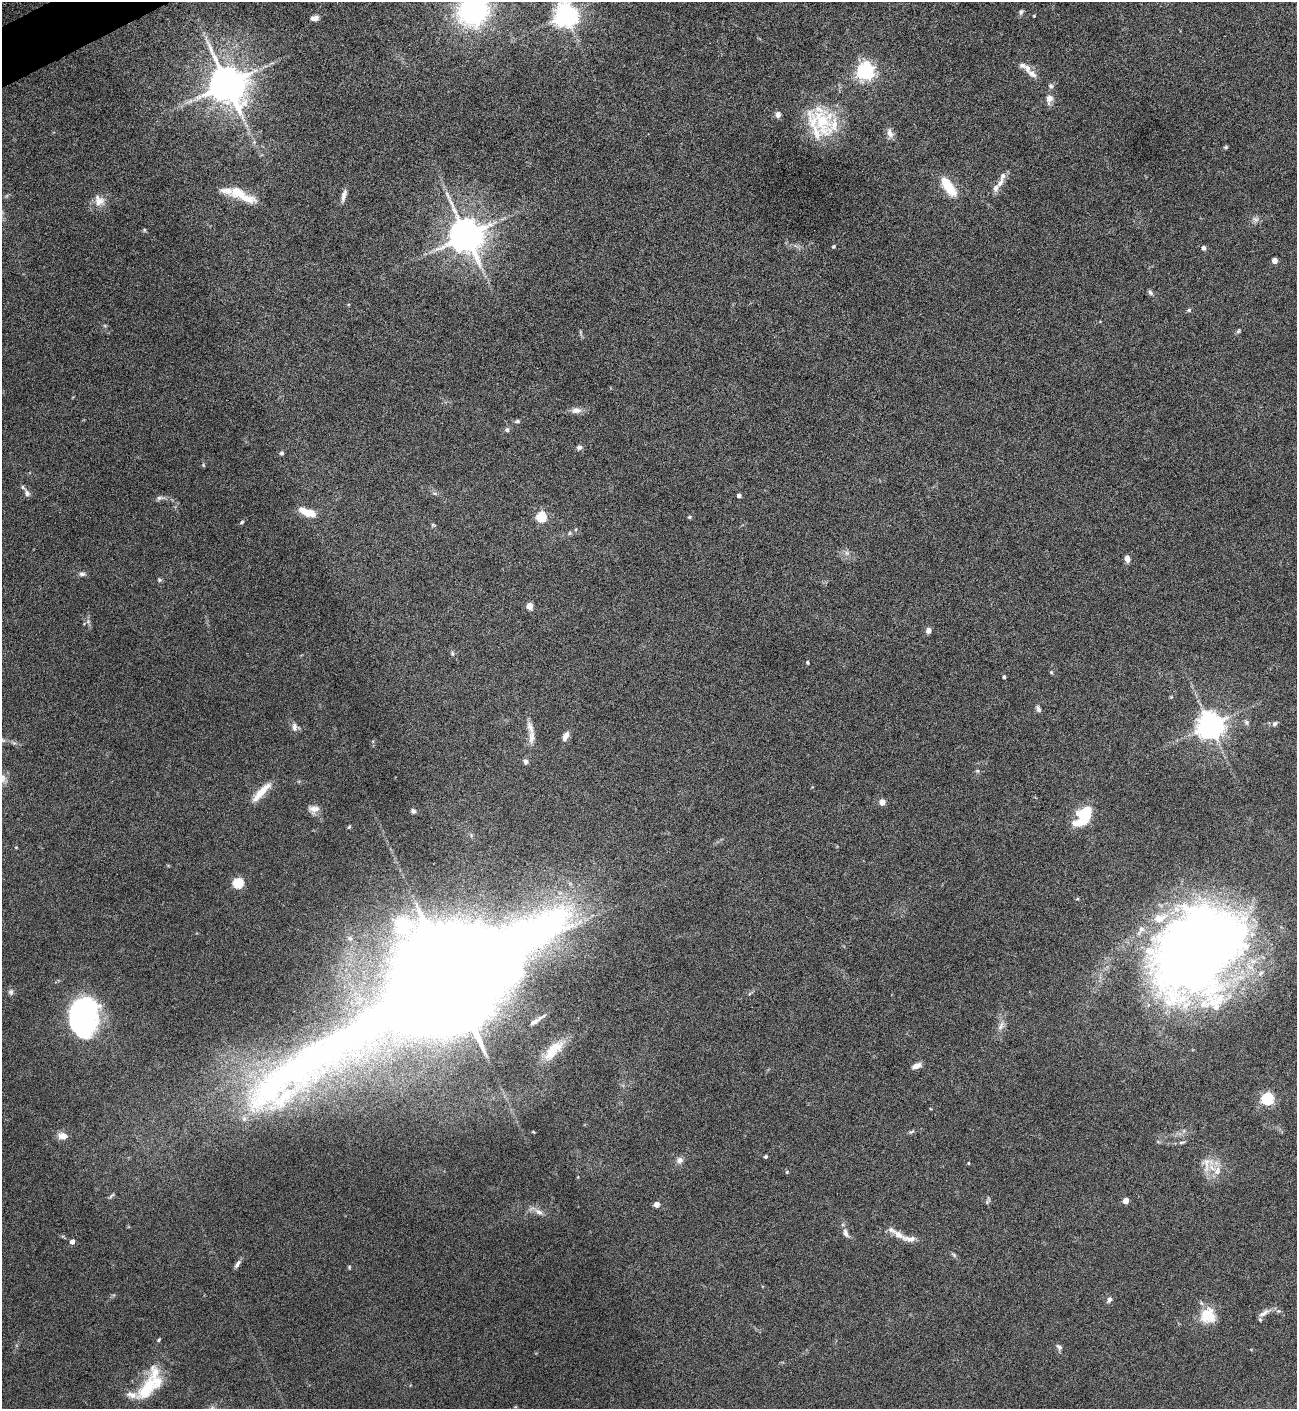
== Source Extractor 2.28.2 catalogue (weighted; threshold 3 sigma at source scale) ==
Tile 11 of 4 x 4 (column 3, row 3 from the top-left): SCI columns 2743-4037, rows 1408-2814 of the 5617 x 5627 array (HDU 1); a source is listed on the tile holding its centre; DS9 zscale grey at full resolution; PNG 1299 x 1411 px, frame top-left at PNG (2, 2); no overlay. Shown black and unused: <1% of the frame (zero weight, under 4 of 8 exposures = <1% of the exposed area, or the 3 px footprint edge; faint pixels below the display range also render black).
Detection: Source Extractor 2.28.2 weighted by HDU 2 'WHT'; one run over the whole footprint, this tile lists its part. Background 0.0778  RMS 0.0045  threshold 0.0184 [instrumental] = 3 sigma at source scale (4.09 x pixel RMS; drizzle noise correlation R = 1.36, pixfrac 0.8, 0.05/0.05 arcsec/px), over >= 5 px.
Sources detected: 131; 3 inside a brighter object's white glare — not listed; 19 inside a brighter listed object's ellipse — not listed separately; the other 109 listed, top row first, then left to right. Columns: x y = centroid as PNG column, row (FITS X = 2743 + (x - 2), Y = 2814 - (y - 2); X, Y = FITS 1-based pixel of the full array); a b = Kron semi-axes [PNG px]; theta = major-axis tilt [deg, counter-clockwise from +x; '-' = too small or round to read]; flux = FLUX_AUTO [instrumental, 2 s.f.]
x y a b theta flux
473 10 31 26 68 76
1021 12 8 5 67 0.89
565 15 7 7 - 380
1034 16 3 3 - 0.33
315 18 9 6 10 2.2
866 71 7 6 - 170
1032 74 14 8 -32 2.7
227 84 11 9 -61 1200
1051 86 7 6 - 1
1049 98 9 9 - 2.9
778 114 8 7 - 1.5
822 121 48 27 -66 25
890 133 14 7 -71 2.2
1226 147 6 4 27 0.62
1000 183 17 7 51 2.9
948 187 26 11 -54 10
238 193 25 14 -30 8.9
344 195 17 5 76 2.1
99 200 17 13 -53 4.4
1255 219 9 7 -35 1.4
144 230 5 4 - 0.56
466 235 10 9 - 1100
833 246 5 4 - 0.47
1204 248 5 4 - 1.4
1275 260 4 4 - 4.1
1150 293 7 5 -52 0.91
1189 310 5 5 - 0.71
1238 331 6 5 - 0.68
576 410 13 8 2 2.6
517 421 7 4 8 0.85
507 430 6 6 - 1
579 447 7 6 - 1.2
282 453 5 4 - 0.92
203 465 5 4 - 0.46
27 493 10 7 -69 1.6
434 493 6 4 -18 0.63
739 495 4 4 - 1.3
159 498 9 5 17 1.2
309 513 19 9 -16 6
542 517 5 5 - 29
689 517 6 4 27 0.57
242 522 7 4 37 0.64
433 525 6 4 -18 0.49
576 529 5 3 - 0.4
570 533 5 5 - 0.61
847 553 7 5 -45 1.1
1127 559 9 5 -86 2.1
82 574 9 5 0 1.1
159 580 6 5 - 0.63
529 606 5 4 - 8.6
88 621 6 5 - 0.86
928 630 6 5 - 2.1
452 653 5 5 - 0.62
807 662 5 3 - 0.45
1051 672 5 5 - 0.48
1004 677 3 3 - 0.73
1171 697 4 4 - 0.38
1038 709 9 5 -64 1.1
1247 722 7 7 - 1.1
1275 724 7 5 48 1.1
1210 725 8 8 - 550
294 727 12 7 -90 1.8
565 736 12 6 64 2.4
531 737 18 8 87 3.2
526 762 7 6 - 1.1
977 771 6 5 - 0.63
2 778 13 8 83 2.4
261 792 29 7 46 7.2
882 802 4 4 - 4.9
314 809 14 10 2 2.9
413 811 7 5 -67 0.96
1085 811 24 12 31 9.3
349 827 6 3 45 0.51
238 883 5 5 - 35
1194 955 89 72 51 470
451 982 70 32 31 14000
11 992 8 7 - 1.2
82 1019 35 27 66 82
534 1022 14 6 28 2.2
1001 1026 14 6 67 2.3
553 1050 32 13 47 12
916 1066 10 6 23 2.6
1268 1099 5 5 - 63
244 1119 7 6 - 1.3
1184 1131 6 4 -72 0.73
63 1136 11 8 -3 3.4
1182 1142 10 3 9 0.85
766 1157 3 3 - 0.75
680 1160 9 8 - 1.9
968 1163 4 3 - 0.46
1207 1164 25 18 70 7.2
787 1172 5 4 - 0.48
111 1196 10 4 46 0.73
987 1201 11 4 61 0.78
1126 1201 4 4 - 5.2
656 1204 4 4 - 4.4
539 1212 14 6 -31 2.4
846 1233 14 6 -69 1.8
899 1235 20 8 -30 4.4
72 1241 5 4 - 2.4
954 1255 9 4 -36 0.77
237 1264 11 5 55 1.6
349 1267 5 4 - 0.46
1109 1299 9 6 62 1.3
1264 1313 17 7 35 2.5
1208 1315 19 19 - 10
159 1340 4 4 - 0.55
1059 1347 10 6 -49 1.1
147 1388 35 18 53 16
Isophote crosses this tile's border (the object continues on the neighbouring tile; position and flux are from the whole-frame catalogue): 3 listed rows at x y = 473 10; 565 15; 2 778